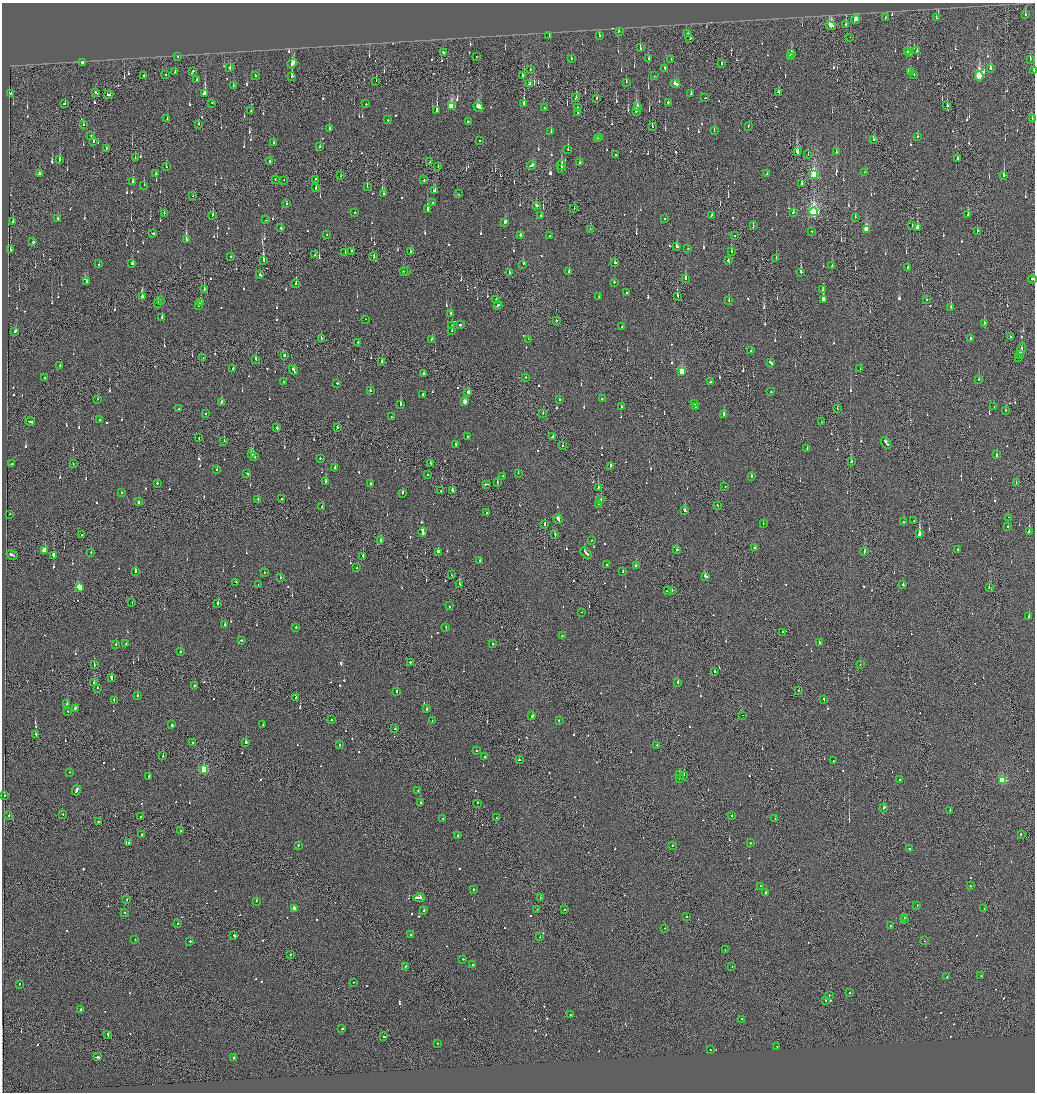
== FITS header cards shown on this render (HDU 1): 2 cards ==
NAXIS1  =                 2065
NAXIS2  =                 2180

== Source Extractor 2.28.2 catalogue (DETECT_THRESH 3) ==
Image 2065 x 2180 px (HDU 1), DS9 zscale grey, zoomed out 1/2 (1 PNG px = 2 x 2 image px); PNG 1037 x 1094 px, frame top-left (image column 1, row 2179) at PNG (2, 3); each listed source drawn as its Kron ellipse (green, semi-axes under 4 px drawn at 4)
Background -0.148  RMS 0.067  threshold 0.201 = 3 sigma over >= 5 px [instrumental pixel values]
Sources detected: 1130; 70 cannot appear on this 1/2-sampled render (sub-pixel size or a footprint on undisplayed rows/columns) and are neither listed nor drawn; of the other 1060, the 500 brightest by FLUX_AUTO listed and drawn (560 fainter detections omitted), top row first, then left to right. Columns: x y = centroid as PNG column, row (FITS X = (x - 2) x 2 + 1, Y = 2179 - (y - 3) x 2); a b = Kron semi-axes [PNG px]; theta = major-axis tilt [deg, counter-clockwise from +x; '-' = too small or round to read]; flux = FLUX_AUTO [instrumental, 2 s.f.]
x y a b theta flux
1025 15 2 2 - 87
885 17 2 2 - 71
936 18 2 2 - 140
856 20 4 3 - 270
846 25 4 2 - 100
831 26 5 3 - 840
619 31 3 2 - 300
687 33 2 1 - 76
549 36 2 2 - 100
599 36 2 2 - 340
850 37 2 1 - 160
690 38 2 2 - 78
640 48 3 2 - 140
917 51 2 2 - 76
443 52 2 2 - 180
907 52 2 2 - 180
791 54 2 2 - 74
910 54 2 2 - 200
178 56 2 1 - 88
790 56 2 2 - 72
476 57 2 2 - 69
571 58 2 2 - 230
649 58 3 2 - 91
671 59 2 1 - 67
1030 59 2 1 - 87
82 62 2 2 - 260
722 63 2 2 - 73
292 64 5 3 - 280
230 68 2 2 - 330
664 68 2 2 - 82
990 68 4 2 - 90
530 69 2 1 - 160
1034 70 2 1 - 130
193 71 2 2 - 250
911 71 2 1 - 72
175 72 2 2 - 84
166 74 2 2 - 68
914 74 2 2 - 78
255 75 2 2 - 210
144 76 2 1 - 120
292 76 3 2 - 100
523 76 3 2 - 190
654 76 2 2 - 100
979 76 4 3 - 1200
197 79 2 2 - 99
376 81 2 1 - 72
626 82 3 2 - 79
530 84 4 2 - 160
675 84 5 2 - 470
233 85 2 2 - 100
779 92 3 2 - 280
10 93 2 2 - 86
96 93 3 2 - 330
205 94 3 3 - 810
691 94 3 2 - 68
109 95 4 2 - 310
576 98 3 2 - 150
705 98 2 2 - 79
597 99 2 1 - 220
668 102 3 2 - 140
212 103 2 2 - 69
524 103 3 2 - 250
64 104 2 2 - 230
366 104 2 2 - 310
638 106 2 2 - 93
947 106 2 2 - 99
451 107 4 3 - 750
478 107 5 3 - 700
544 108 2 2 - 230
577 108 2 2 - 260
437 110 3 2 - 1300
251 111 2 1 - 79
636 111 2 1 - 410
577 113 2 1 - 290
1032 118 2 2 - 82
167 119 2 2 - 93
388 120 2 2 - 72
468 121 2 2 - 79
199 124 2 1 - 66
83 125 2 2 - 75
652 126 2 2 - 83
748 126 2 2 - 80
329 128 2 2 - 140
714 131 2 2 - 66
551 132 2 2 - 160
91 135 2 2 - 110
918 136 2 2 - 91
599 138 2 2 - 160
597 139 2 2 - 230
873 139 3 2 - 120
479 140 2 2 - 95
94 142 3 2 - 72
273 143 2 2 - 93
320 147 2 2 - 130
106 148 2 2 - 99
568 149 2 2 - 340
797 152 3 3 - 430
836 152 2 2 - 97
616 155 2 2 - 81
808 155 2 1 - 220
135 158 2 2 - 110
957 159 3 1 - 68
59 160 3 2 - 120
269 161 2 2 - 78
430 162 2 1 - 69
580 163 2 2 - 390
532 165 5 2 - 600
561 165 5 2 - 830
438 166 2 1 - 74
166 167 2 2 - 180
561 169 2 1 - 380
865 172 2 1 - 69
39 173 3 2 - 160
156 174 2 2 - 100
767 174 3 1 - 310
814 174 4 3 - 1200
1004 175 2 2 - 250
340 176 2 1 - 170
315 179 2 1 - 95
275 180 2 1 - 110
284 180 2 1 - 76
424 180 2 2 - 170
133 182 3 2 - 110
802 184 3 1 - 73
144 185 2 2 - 97
367 187 2 2 - 140
316 188 2 2 - 120
434 191 3 2 - 400
384 194 2 2 - 130
458 194 2 2 - 130
193 196 2 1 - 73
433 202 2 2 - 430
286 203 2 2 - 130
537 205 3 2 - 560
574 208 2 2 - 75
427 210 2 2 - 890
355 212 2 2 - 71
793 212 2 2 - 1100
814 212 4 3 - 2900
164 213 2 1 - 130
212 215 3 2 - 100
540 215 2 2 - 100
712 215 2 1 - 570
968 215 2 2 - 120
855 217 2 2 - 110
665 218 2 2 - 110
57 219 2 2 - 100
266 220 2 1 - 77
13 221 2 2 - 350
505 222 2 2 - 520
753 226 2 1 - 130
912 226 2 2 - 69
281 228 2 2 - 130
917 228 3 2 - 220
590 229 2 2 - 67
866 229 3 3 - 570
812 231 2 1 - 97
977 231 2 2 - 95
152 233 4 2 - 280
327 234 2 2 - 71
520 235 2 2 - 410
735 235 2 1 - 82
550 236 2 2 - 120
186 239 3 2 - 670
33 242 2 2 - 120
677 246 3 2 - 760
10 249 2 2 - 92
688 249 2 1 - 170
352 251 2 1 - 66
410 252 2 2 - 81
731 252 2 2 - 280
345 253 2 1 - 120
315 255 2 1 - 88
231 257 2 2 - 130
374 257 3 2 - 130
776 258 2 2 - 250
263 260 3 1 - 1300
728 261 3 2 - 140
615 263 3 2 - 76
99 264 2 2 - 75
132 264 3 2 - 150
523 264 3 2 - 440
832 266 2 2 - 120
908 267 2 2 - 110
406 271 2 1 - 110
403 272 3 2 - 110
509 272 3 2 - 93
568 272 3 2 - 140
801 272 3 2 - 760
260 275 2 2 - 86
685 279 3 2 - 340
1032 279 4 2 - 200
87 281 2 2 - 200
614 282 2 2 - 240
296 283 2 2 - 85
204 289 2 2 - 110
823 290 2 2 - 190
627 293 2 2 - 110
677 296 2 2 - 150
142 297 2 2 - 1200
599 297 2 2 - 73
823 299 3 2 - 400
926 299 2 2 - 90
496 300 2 2 - 110
729 300 2 2 - 87
160 301 2 1 - 70
200 303 3 2 - 320
158 304 2 2 - 220
199 305 2 1 - 100
499 305 2 2 - 160
497 306 2 2 - 100
951 308 2 2 - 91
450 313 2 2 - 110
162 317 2 2 - 290
366 319 2 1 - 84
556 321 2 2 - 200
984 323 2 2 - 96
460 325 2 2 - 480
451 326 2 2 - 110
622 327 2 2 - 82
15 331 3 2 - 120
452 331 2 2 - 93
1010 337 2 2 - 76
321 338 2 2 - 73
970 338 2 2 - 130
432 339 4 2 - 290
528 339 2 1 - 76
358 342 2 2 - 200
1021 349 7 2 73 380
751 350 2 2 - 110
1019 354 4 2 - 260
284 355 2 2 - 220
1018 357 3 1 - 140
203 358 2 1 - 78
256 359 2 2 - 500
382 361 3 2 - 69
770 362 4 2 - 210
60 365 2 2 - 75
233 368 2 2 - 260
860 369 2 2 - 150
293 370 5 2 - 360
681 372 3 3 - 460
424 374 3 2 - 1000
526 377 2 2 - 84
44 378 2 2 - 90
979 380 2 2 - 140
283 382 2 2 - 150
710 382 2 2 - 75
337 383 2 2 - 170
370 391 2 2 - 84
468 392 3 2 - 230
771 392 2 1 - 470
422 395 3 2 - 120
97 399 2 2 - 78
602 399 2 2 - 120
559 400 2 2 - 66
221 402 3 2 - 890
464 402 3 2 - 180
400 404 2 2 - 640
695 404 3 2 - 420
622 406 2 1 - 180
695 406 2 2 - 170
994 407 2 1 - 70
179 409 2 2 - 120
837 409 2 1 - 93
1006 410 2 2 - 92
205 413 2 2 - 83
543 413 2 1 - 72
724 414 3 2 - 650
392 417 2 2 - 130
99 420 3 2 - 130
30 422 4 2 - 290
821 422 2 1 - 74
337 427 2 2 - 170
277 428 2 2 - 290
467 436 2 2 - 120
553 437 3 2 - 100
199 438 2 1 - 96
224 441 2 1 - 130
886 443 6 2 -59 420
456 445 2 2 - 200
562 446 2 1 - 170
807 448 2 2 - 95
252 453 3 2 - 170
996 455 3 2 - 170
255 457 2 2 - 77
320 458 2 1 - 70
851 462 2 1 - 230
430 463 2 2 - 130
12 464 2 2 - 88
73 464 2 2 - 150
610 466 3 2 - 170
335 468 3 2 - 160
217 470 2 2 - 83
518 473 2 2 - 68
247 474 3 2 - 160
427 474 2 1 - 91
503 476 2 2 - 96
752 476 2 2 - 200
326 481 3 2 - 110
497 482 2 2 - 66
157 483 2 2 - 120
1016 483 2 1 - 78
370 484 2 2 - 120
486 484 4 2 - 200
725 486 2 2 - 150
598 488 2 2 - 220
452 490 3 2 - 100
441 491 2 1 - 150
121 492 2 2 - 85
402 493 2 2 - 170
258 499 2 2 - 110
281 499 2 2 - 100
601 500 2 2 - 350
138 502 2 2 - 210
598 504 2 2 - 80
717 505 2 1 - 78
322 507 3 2 - 170
684 510 3 2 - 400
486 512 2 2 - 290
10 514 2 1 - 110
1009 517 2 1 - 310
558 519 5 2 - 400
914 520 2 1 - 160
903 522 2 1 - 74
763 524 2 2 - 100
545 525 2 2 - 400
1008 527 2 2 - 180
1029 531 2 2 - 230
423 532 5 2 - 790
919 534 4 2 - 3100
82 535 2 2 - 150
555 535 3 2 - 190
591 540 2 2 - 74
381 541 2 2 - 100
755 547 2 2 - 79
958 549 2 2 - 220
45 550 4 2 - 800
677 550 2 2 - 200
864 551 2 2 - 110
91 552 2 2 - 67
438 552 3 2 - 860
586 553 6 2 -47 370
12 555 6 2 -33 600
53 555 2 2 - 380
363 556 2 2 - 110
480 560 2 2 - 68
606 564 2 2 - 110
636 565 2 1 - 190
357 568 2 2 - 73
135 571 2 2 - 150
623 571 2 2 - 250
264 573 2 2 - 81
451 575 2 1 - 99
705 576 3 2 - 250
280 578 2 2 - 120
235 582 3 2 - 110
258 585 2 1 - 190
460 585 3 2 - 620
903 585 2 2 - 230
79 587 3 3 - 340
989 588 2 2 - 130
668 590 2 2 - 660
672 590 2 1 - 120
132 603 2 1 - 200
218 603 3 2 - 240
449 606 2 2 - 110
582 612 2 2 - 81
1029 617 2 2 - 150
225 625 2 2 - 130
296 627 2 2 - 160
446 627 2 2 - 110
782 632 2 2 - 69
562 635 2 2 - 130
241 640 2 2 - 140
819 642 2 2 - 150
116 644 2 2 - 170
126 644 2 2 - 68
493 644 3 2 - 290
180 652 2 2 - 76
410 662 2 2 - 120
94 665 2 2 - 120
860 665 2 2 - 85
715 671 2 1 - 250
111 678 3 2 - 460
678 682 3 2 - 140
93 683 2 2 - 100
195 686 2 2 - 160
97 688 2 1 - 150
798 690 2 2 - 82
397 691 2 2 - 120
137 695 2 2 - 84
296 698 2 1 - 88
824 699 2 2 - 110
114 700 3 2 - 150
67 704 2 2 - 88
75 708 3 2 - 150
426 709 2 2 - 100
68 711 2 2 - 99
742 715 2 1 - 83
532 716 2 2 - 840
331 720 2 2 - 120
432 720 2 2 - 190
559 720 2 1 - 230
172 725 2 2 - 350
263 725 2 2 - 73
395 729 2 2 - 74
35 734 2 2 - 110
246 742 2 2 - 1900
193 743 2 1 - 320
339 745 2 2 - 91
657 745 2 2 - 97
476 751 2 2 - 120
163 756 2 1 - 89
485 756 2 2 - 170
519 760 2 2 - 77
833 761 2 2 - 69
204 769 3 3 - 930
69 772 2 1 - 80
680 775 3 1 - 140
683 775 3 2 - 200
148 777 3 2 - 160
679 779 2 2 - 83
900 779 2 2 - 91
1002 780 3 3 - 780
76 790 5 2 - 290
418 790 2 2 - 71
5 795 2 2 - 83
421 803 2 2 - 97
478 803 2 1 - 130
883 808 4 2 - 260
950 810 2 2 - 160
9 815 2 2 - 130
63 815 2 1 - 110
732 816 2 1 - 270
141 817 2 2 - 140
496 818 2 1 - 110
775 818 2 1 - 110
443 819 2 2 - 220
98 821 2 2 - 400
181 830 2 1 - 70
141 834 2 2 - 190
1021 834 2 2 - 150
458 836 2 2 - 73
129 843 2 2 - 170
750 843 2 2 - 220
298 845 2 2 - 100
673 845 2 2 - 200
909 848 2 2 - 88
760 886 2 2 - 76
971 886 2 2 - 70
473 890 2 2 - 110
765 892 2 1 - 170
419 898 6 2 -3 820
540 898 2 1 - 81
127 899 2 2 - 86
256 901 2 2 - 190
917 906 2 2 - 130
294 908 3 2 - 200
984 908 2 2 - 160
537 909 2 1 - 66
423 910 2 2 - 300
564 910 2 2 - 74
124 912 2 2 - 97
686 917 2 2 - 110
904 917 2 1 - 93
904 920 2 1 - 82
178 923 2 2 - 120
890 926 2 2 - 67
665 928 2 2 - 100
234 935 3 2 - 200
410 935 2 2 - 100
540 937 2 2 - 110
135 940 2 2 - 73
190 941 2 2 - 210
924 941 2 2 - 73
725 950 2 2 - 79
291 954 2 1 - 76
463 959 2 2 - 69
473 965 3 2 - 180
405 966 2 2 - 130
732 967 2 2 - 440
981 975 2 2 - 180
947 977 2 2 - 120
354 982 2 2 - 78
19 984 2 2 - 72
850 993 2 2 - 110
829 995 2 1 - 90
825 1001 2 1 - 120
81 1009 2 2 - 360
570 1014 2 2 - 66
741 1019 2 2 - 180
342 1028 3 2 - 160
108 1035 3 2 - 170
384 1037 2 2 - 170
437 1043 2 2 - 84
777 1046 2 2 - 110
710 1050 2 2 - 87
97 1057 4 2 - 260
234 1058 2 2 - 230
At the frame edge (FLAGS 8, measured only in part): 2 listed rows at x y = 1034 70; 1032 279
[560 fainter detections neither listed nor drawn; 70 sub-pixel or undisplayed-footprint detections neither listed nor drawn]